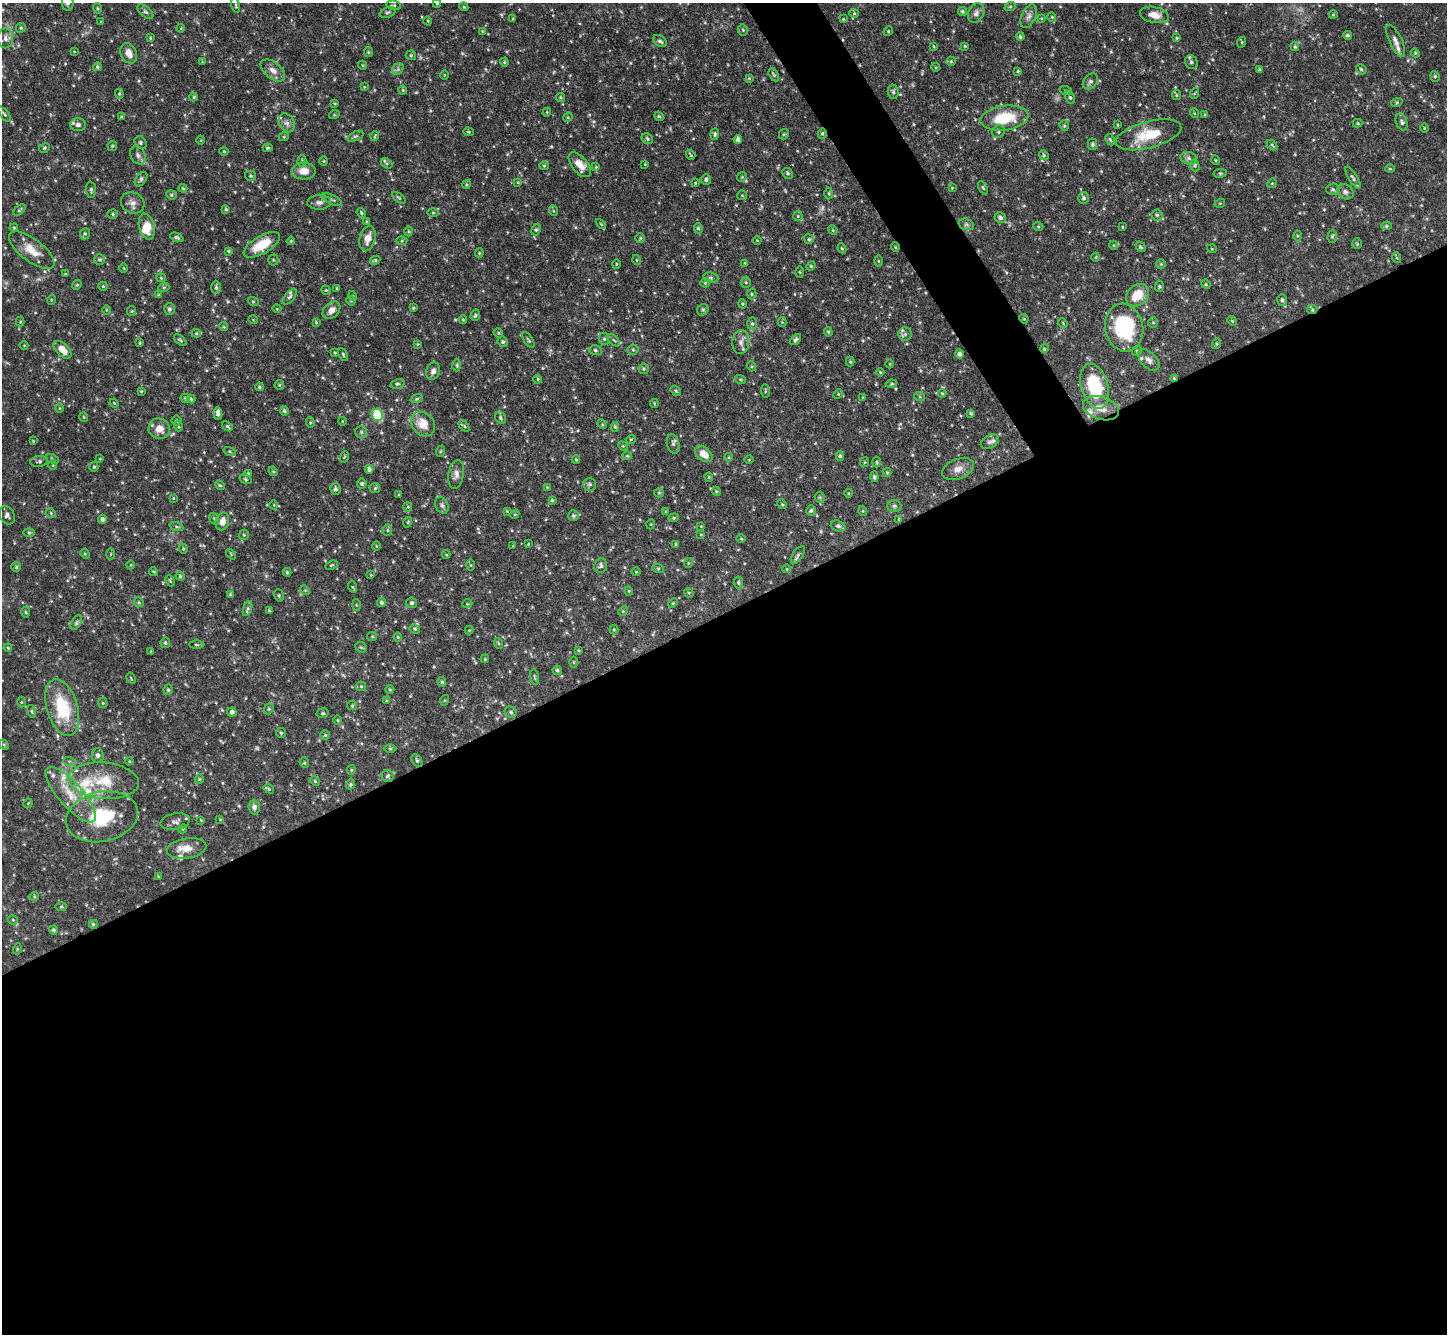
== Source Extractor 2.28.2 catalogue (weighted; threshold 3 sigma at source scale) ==
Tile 15 of 4 x 4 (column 3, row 4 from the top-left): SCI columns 2900-4344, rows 298-1629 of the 5795 x 5784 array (HDU 1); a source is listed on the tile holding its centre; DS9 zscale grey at full resolution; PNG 1449 x 1336 px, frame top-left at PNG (2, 3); each listed source drawn as its Kron ellipse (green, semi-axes under 4 px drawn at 4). Shown black and unused: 56% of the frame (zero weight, under 3 of 4 exposures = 1% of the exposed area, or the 3 px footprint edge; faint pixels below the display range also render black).
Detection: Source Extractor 2.28.2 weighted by HDU 2 'WHT'; one run over the whole footprint, this tile lists its part. Background 0.0834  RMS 0.0042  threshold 0.019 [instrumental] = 3 sigma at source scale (4.5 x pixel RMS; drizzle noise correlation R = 1.50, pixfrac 1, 0.05/0.05 arcsec/px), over >= 5 px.
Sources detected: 516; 6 too faint to see at this stretch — neither listed nor drawn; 16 inside a brighter listed object's ellipse — not listed separately; the other 494 listed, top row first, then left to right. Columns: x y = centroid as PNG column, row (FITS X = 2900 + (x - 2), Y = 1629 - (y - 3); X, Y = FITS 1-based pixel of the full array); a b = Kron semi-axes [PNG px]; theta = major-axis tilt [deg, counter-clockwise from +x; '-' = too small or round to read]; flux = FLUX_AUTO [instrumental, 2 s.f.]
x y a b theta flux
68 3 8 5 -89 1.7
437 3 4 4 - 0.46
236 5 8 3 -77 0.54
394 5 7 4 -10 0.68
464 7 4 3 - 0.39
1010 7 6 3 20 0.44
97 8 5 3 - 0.45
962 11 4 4 - 0.67
145 12 9 5 -40 0.98
388 12 8 5 20 0.81
854 13 4 4 - 0.47
976 13 10 7 63 1.8
1333 14 4 4 - 0.42
1154 15 14 8 -12 3.9
1029 16 13 7 65 2
1052 17 5 4 - 0.44
513 18 3 3 - 0.38
1041 18 4 3 - 0.38
843 19 3 3 - 0.34
428 21 5 3 - 0.35
101 22 4 3 - 0.36
21 28 5 4 - 0.55
181 28 4 3 - 0.33
743 30 5 5 - 0.72
482 31 3 3 - 0.32
888 31 5 4 - 0.48
1347 35 5 4 - 0.68
1020 37 4 4 - 0.81
5 38 10 8 90 2
150 38 4 3 - 0.46
1177 38 4 4 - 0.43
660 41 8 5 -32 1.1
1396 41 18 6 -64 2.3
1242 42 5 3 - 0.38
934 46 4 2 - 0.34
965 46 4 3 - 0.38
1295 46 5 4 - 0.52
74 52 4 2 - 0.27
368 52 5 4 - 0.49
129 53 11 7 -66 3.4
1415 53 5 4 - 0.46
411 55 5 5 - 0.58
951 61 5 4 - 0.5
202 62 4 4 - 0.37
504 62 4 4 - 0.47
1191 62 7 6 - 1.2
362 65 4 3 - 0.35
97 67 4 4 - 0.7
935 67 4 3 - 0.32
398 69 6 5 - 0.93
1361 69 5 4 - 0.72
273 70 14 8 -39 2.9
1259 70 3 3 - 0.61
1018 71 3 3 - 0.51
444 75 4 3 - 0.33
774 75 7 4 -61 0.69
1435 76 5 4 - 0.57
749 78 4 3 - 0.48
1090 81 9 6 48 1.3
364 87 4 3 - 0.34
403 90 4 4 - 0.48
1066 91 6 4 -18 0.59
893 92 7 5 -86 0.86
1195 93 6 3 69 0.44
119 94 5 4 - 0.54
1176 95 5 4 - 0.56
194 97 4 4 - 0.49
560 97 4 4 - 0.52
1070 97 6 4 -62 0.71
1397 102 6 4 19 0.51
335 103 4 2 - 0.37
547 112 4 3 - 0.38
1194 113 5 3 - 0.35
4 114 9 3 -53 0.69
334 115 5 3 - 0.37
1205 115 4 3 - 0.42
659 116 5 4 - 0.56
121 117 4 3 - 0.39
568 117 5 4 - 0.43
1004 118 24 12 7 17
1402 122 8 5 -69 1
287 123 10 7 -60 1.9
1358 123 5 4 - 0.46
78 125 8 6 -1 1.5
1118 125 4 2 - 0.28
1064 126 5 4 - 0.62
1424 128 5 3 - 0.37
999 131 7 6 - 0.87
468 132 5 4 - 0.5
822 133 5 4 - 0.57
715 134 6 4 82 0.69
784 134 5 5 - 0.53
1148 135 34 13 15 14
284 136 5 3 - 0.42
355 136 8 4 26 0.82
375 136 5 3 - 0.37
647 139 6 5 - 0.76
738 139 4 4 - 1.4
201 140 4 3 - 0.3
1110 140 6 4 -62 0.59
140 143 7 5 -50 0.88
1093 144 5 4 - 0.85
1272 145 6 3 -45 0.55
112 146 5 5 - 0.5
44 148 6 4 29 0.57
268 148 5 4 - 0.55
224 151 4 4 - 0.46
138 155 10 7 -61 1.7
691 155 5 3 - 0.48
1044 155 5 4 - 0.6
1188 158 8 6 -17 1.2
1215 160 4 3 - 0.32
302 161 6 4 89 0.69
324 161 4 3 - 0.31
387 163 6 4 -33 0.63
645 164 3 2 - 0.31
580 165 15 7 -51 4.9
1195 165 6 4 -73 0.63
544 166 5 4 - 0.55
596 167 4 4 - 0.52
1390 168 5 3 - 0.38
304 171 12 8 2 4.6
787 173 5 5 - 0.72
1220 173 7 3 8 0.51
250 176 5 5 - 0.65
742 177 5 4 - 0.54
1353 178 13 4 -58 1.1
141 179 8 5 54 1.1
706 179 5 5 - 1
518 182 4 4 - 0.36
695 183 4 3 - 0.37
1272 183 5 4 - 0.43
466 185 4 3 - 0.43
183 188 4 3 - 0.44
952 188 4 3 - 0.33
983 188 7 4 -61 0.57
1333 189 7 5 4 0.71
91 190 8 5 -84 0.8
1345 192 9 7 -32 1.4
829 194 6 3 90 0.49
171 195 5 4 - 0.63
742 195 5 5 - 0.45
399 198 8 4 -36 0.64
1084 198 6 5 - 1
332 199 11 4 -25 1
319 202 12 7 3 1.8
133 203 12 10 -27 2.6
1220 203 5 3 - 0.41
226 209 4 3 - 0.47
19 210 7 3 40 0.57
554 211 5 3 - 0.44
361 213 5 4 - 0.64
433 213 5 3 - 0.49
113 214 5 4 - 0.62
1157 215 5 5 - 0.74
798 216 5 5 - 0.52
1000 218 6 5 - 1.3
367 222 4 3 - 0.57
601 224 6 3 -45 0.47
966 224 8 5 -17 1
1038 226 5 3 - 0.4
1386 226 5 4 - 0.6
147 227 13 8 -75 6.1
1122 227 4 2 - 0.3
14 228 4 3 - 0.45
698 228 5 4 - 0.73
536 230 6 4 62 0.69
833 230 5 4 - 0.51
408 231 5 3 - 0.52
85 234 6 5 - 0.69
1297 236 5 3 - 0.44
1332 236 6 4 87 0.7
177 237 7 4 -22 0.76
368 238 13 7 76 3.9
640 238 5 4 - 0.52
809 239 5 5 - 0.68
757 240 4 3 - 0.34
291 241 4 4 - 0.39
402 241 5 3 - 0.41
1357 244 5 4 - 0.52
262 245 20 8 30 11
1113 245 4 3 - 0.36
895 247 5 3 - 0.36
1141 247 5 3 - 0.58
842 248 5 4 - 0.54
1212 249 5 3 - 0.33
32 250 27 11 -37 6.9
228 251 4 3 - 0.48
479 253 4 4 - 0.47
1096 257 4 3 - 0.33
1397 258 5 3 - 0.47
99 259 5 5 - 0.74
273 260 5 5 - 0.53
375 260 5 4 - 0.53
637 260 5 3 - 0.33
878 261 6 4 -89 0.47
745 263 3 2 - 0.38
616 264 5 3 - 0.37
1161 264 5 5 - 0.55
811 266 5 4 - 0.48
124 268 4 3 - 0.35
800 272 5 4 - 0.46
65 274 3 3 - 0.29
161 278 4 4 - 0.46
711 278 8 5 -6 0.87
746 282 5 5 - 0.55
705 283 5 4 - 0.45
1206 284 5 4 - 0.5
77 285 5 4 - 0.5
103 286 4 4 - 0.52
1159 286 5 4 - 0.53
164 287 5 3 - 0.5
216 287 7 4 -90 0.75
337 288 3 3 - 0.52
326 290 5 4 - 0.5
752 294 5 4 - 0.63
158 295 4 4 - 0.51
1137 295 13 10 42 8.5
353 296 5 3 - 0.36
290 297 9 5 50 0.96
51 300 5 3 - 0.32
1282 300 6 4 -72 1
253 301 5 3 - 0.43
351 301 5 4 - 0.45
743 304 5 3 - 0.5
413 308 4 3 - 0.46
169 309 6 5 - 0.98
277 309 4 3 - 0.3
1312 309 5 4 - 0.73
106 310 5 3 - 0.39
332 310 10 7 44 2.7
703 310 6 5 - 0.67
132 311 5 4 - 0.48
475 315 6 4 71 0.67
253 319 5 3 - 0.33
463 319 4 3 - 0.42
1024 319 5 4 - 0.4
1232 321 5 4 - 0.52
20 322 5 4 - 0.43
316 322 4 4 - 0.42
782 322 4 4 - 0.4
1153 322 5 5 - 0.6
752 323 6 5 - 0.8
1063 323 5 4 - 0.43
224 327 4 3 - 0.39
1124 328 24 19 -78 33
828 332 5 4 - 0.59
196 333 4 4 - 0.46
498 333 5 4 - 0.51
905 334 6 6 - 1
604 339 6 5 - 0.71
796 339 6 4 47 1
180 340 7 3 -39 0.62
528 340 9 3 -58 0.64
614 340 8 3 -44 0.55
503 342 5 5 - 0.79
741 342 12 8 85 2.5
140 343 4 3 - 0.42
417 344 4 4 - 0.42
1216 344 5 3 - 0.52
24 345 4 3 - 0.31
1044 349 4 3 - 0.35
63 350 11 6 -45 4.2
595 350 6 5 - 0.73
633 350 5 5 - 0.72
1137 351 5 4 - 0.57
335 353 4 3 - 0.38
343 354 7 3 -64 0.54
959 354 4 4 - 1.3
1149 360 13 7 -46 2.1
850 362 5 4 - 0.51
890 364 4 3 - 0.31
457 365 6 4 -90 0.59
751 366 5 3 - 0.42
644 369 5 5 - 0.65
433 371 9 7 72 1.8
880 372 4 3 - 0.36
1174 378 4 3 - 0.37
538 379 4 4 - 0.44
740 379 5 3 - 0.46
397 384 7 4 15 0.73
891 384 6 4 11 0.53
279 385 5 4 - 0.55
1095 386 23 13 -73 27
259 387 4 3 - 0.51
141 391 4 3 - 0.38
676 391 5 3 - 0.55
765 391 6 3 -83 0.49
942 393 4 3 - 0.37
838 394 5 4 - 0.44
863 397 3 3 - 0.29
920 397 5 3 - 0.48
185 398 5 4 - 0.63
417 398 6 4 20 0.61
191 399 4 4 - 0.57
114 403 5 3 - 0.38
654 403 4 3 - 0.44
59 408 5 3 - 0.35
1101 408 18 11 -17 5.6
284 411 4 4 - 0.91
218 413 6 4 -85 1.9
971 413 4 3 - 0.5
377 415 6 5 - 23
84 417 5 3 - 0.33
500 418 6 5 - 0.66
177 421 5 5 - 0.67
342 421 4 2 - 0.28
310 423 5 4 - 0.54
423 424 13 10 -50 7
602 424 5 4 - 0.5
178 426 5 3 - 0.41
227 426 6 4 -39 0.63
464 426 6 4 -45 0.59
615 427 5 4 - 0.59
159 429 11 10 - 3.9
361 432 6 6 - 0.83
631 439 5 3 - 0.38
33 441 3 3 - 0.32
990 442 9 6 30 1.4
673 444 10 6 -78 1.3
623 446 5 4 - 0.47
441 451 6 3 69 0.39
230 452 6 3 -19 0.5
704 454 10 6 -38 5.2
627 456 4 4 - 0.45
840 456 4 4 - 0.63
344 457 6 3 71 0.38
729 457 4 3 - 0.32
52 459 7 4 -27 0.54
100 459 4 2 - 0.26
576 459 4 3 - 0.47
749 460 5 3 - 0.32
39 461 9 5 7 0.79
865 462 5 4 - 0.44
877 462 5 3 - 0.44
53 465 5 3 - 0.35
94 467 5 4 - 0.49
369 469 4 4 - 1.3
958 469 16 9 22 3.3
273 471 5 4 - 0.48
248 473 4 3 - 0.35
887 473 4 4 - 0.46
456 474 14 7 80 2.3
709 477 4 4 - 0.42
874 477 5 4 - 0.81
246 479 6 4 -29 0.6
362 484 5 5 - 0.75
590 484 6 6 - 1
220 485 5 4 - 0.54
547 487 4 4 - 0.33
375 488 5 5 - 0.6
335 489 6 5 - 0.98
716 491 5 3 - 0.48
659 493 5 4 - 0.51
849 493 4 3 - 0.34
399 495 3 2 - 0.35
820 497 5 5 - 0.6
173 498 3 3 - 0.35
552 500 4 3 - 0.61
782 504 5 4 - 0.49
274 505 4 3 - 0.32
442 505 9 6 -65 1.2
894 506 7 6 - 0.87
408 507 4 4 - 0.44
507 511 4 2 - 0.36
811 511 5 4 - 0.82
863 511 5 3 - 0.36
666 512 4 3 - 0.48
51 513 5 4 - 0.46
515 514 5 3 - 0.41
7 515 9 7 -63 1.4
573 516 5 5 - 0.72
674 518 5 4 - 0.57
102 519 4 4 - 1
214 519 6 4 -68 0.66
899 519 4 4 - 0.33
222 521 9 6 74 2.9
408 522 5 3 - 0.39
651 524 5 3 - 0.41
176 526 7 3 -19 0.58
701 526 3 3 - 0.28
838 526 7 5 -19 1.1
387 530 5 4 - 0.61
29 533 6 4 -1 0.49
244 535 5 5 - 0.6
701 535 4 2 - 0.34
741 539 5 3 - 0.39
528 544 3 2 - 0.29
676 544 4 3 - 0.41
376 546 5 3 - 0.35
513 546 3 3 - 0.29
183 549 5 4 - 0.51
85 554 5 4 - 0.45
111 554 6 4 88 0.46
231 554 6 3 -48 0.44
446 555 4 3 - 0.3
798 555 10 5 55 1.2
688 563 5 3 - 0.36
131 565 4 3 - 0.3
331 565 6 4 26 0.49
471 565 5 3 - 0.39
601 566 7 6 - 1.1
16 567 4 4 - 0.58
658 568 6 4 -18 0.5
787 569 4 3 - 0.28
154 572 5 3 - 0.39
287 572 4 4 - 0.53
636 572 4 3 - 0.32
371 575 3 3 - 0.34
180 576 4 4 - 0.57
170 581 6 3 -66 0.49
738 583 6 4 -86 0.63
353 587 6 3 -70 0.4
305 590 5 4 - 0.46
629 591 4 4 - 0.4
689 593 5 4 - 0.43
230 595 4 4 - 0.69
279 595 6 4 -72 0.61
139 602 5 4 - 0.53
381 603 4 3 - 0.8
412 603 5 5 - 0.86
673 603 5 4 - 0.48
467 604 5 3 - 0.39
356 605 6 4 -88 0.49
248 608 8 4 71 0.84
270 611 3 3 - 0.58
623 611 5 4 - 0.46
26 612 5 3 - 0.46
76 623 8 4 60 0.86
415 629 5 4 - 0.58
469 630 4 4 - 0.36
614 630 5 4 - 0.48
372 636 5 4 - 0.49
398 637 4 4 - 0.41
165 643 5 5 - 0.76
498 643 5 3 - 0.44
196 645 7 3 -1 0.49
361 647 6 5 - 0.69
8 648 4 3 - 0.36
579 650 4 3 - 0.44
151 652 3 3 - 0.44
485 659 4 3 - 0.41
574 662 5 3 - 0.41
557 670 4 4 - 0.71
534 677 8 3 -78 0.49
131 678 6 2 -59 0.38
442 682 5 4 - 0.77
361 686 5 4 - 0.56
168 690 5 4 - 0.64
390 690 4 3 - 0.38
445 700 5 3 - 0.37
386 701 4 3 - 0.37
21 702 5 3 - 0.39
103 703 5 4 - 0.5
352 706 5 4 - 0.47
62 707 29 15 -73 21
269 709 6 4 69 0.53
31 711 6 4 -74 0.63
232 712 5 4 - 1.2
511 712 6 5 - 0.76
323 713 6 4 13 0.63
338 720 5 3 - 0.37
281 733 5 4 - 0.58
325 735 5 5 - 0.57
4 745 5 4 - 0.46
390 748 6 4 -1 0.52
98 755 7 6 - 1.4
69 761 6 4 -18 0.6
129 761 4 3 - 0.41
417 761 7 5 -63 0.78
304 763 5 4 - 0.57
351 770 5 4 - 0.46
388 776 6 6 - 0.79
199 779 4 4 - 0.43
104 781 35 18 -5 15
315 781 5 3 - 0.46
351 784 5 4 - 0.6
269 789 6 4 -35 0.5
71 795 35 12 -48 11
28 803 5 4 - 0.41
254 807 7 5 -87 1.5
102 817 36 25 12 24
220 819 4 4 - 0.35
201 820 4 3 - 0.41
175 822 15 8 10 2
183 829 4 4 - 0.46
187 848 20 10 9 5
158 876 4 3 - 0.34
34 896 4 4 - 0.43
61 907 5 3 - 0.42
13 920 5 4 - 0.56
93 924 5 5 - 0.68
53 930 4 4 - 0.75
17 949 5 3 - 0.39
Overlapping masked pixels (flux is a lower limit): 3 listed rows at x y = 822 133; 1312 309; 1174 378
Isophote crosses this tile's border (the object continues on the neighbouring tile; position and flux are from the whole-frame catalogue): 3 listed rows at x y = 68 3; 437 3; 7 515